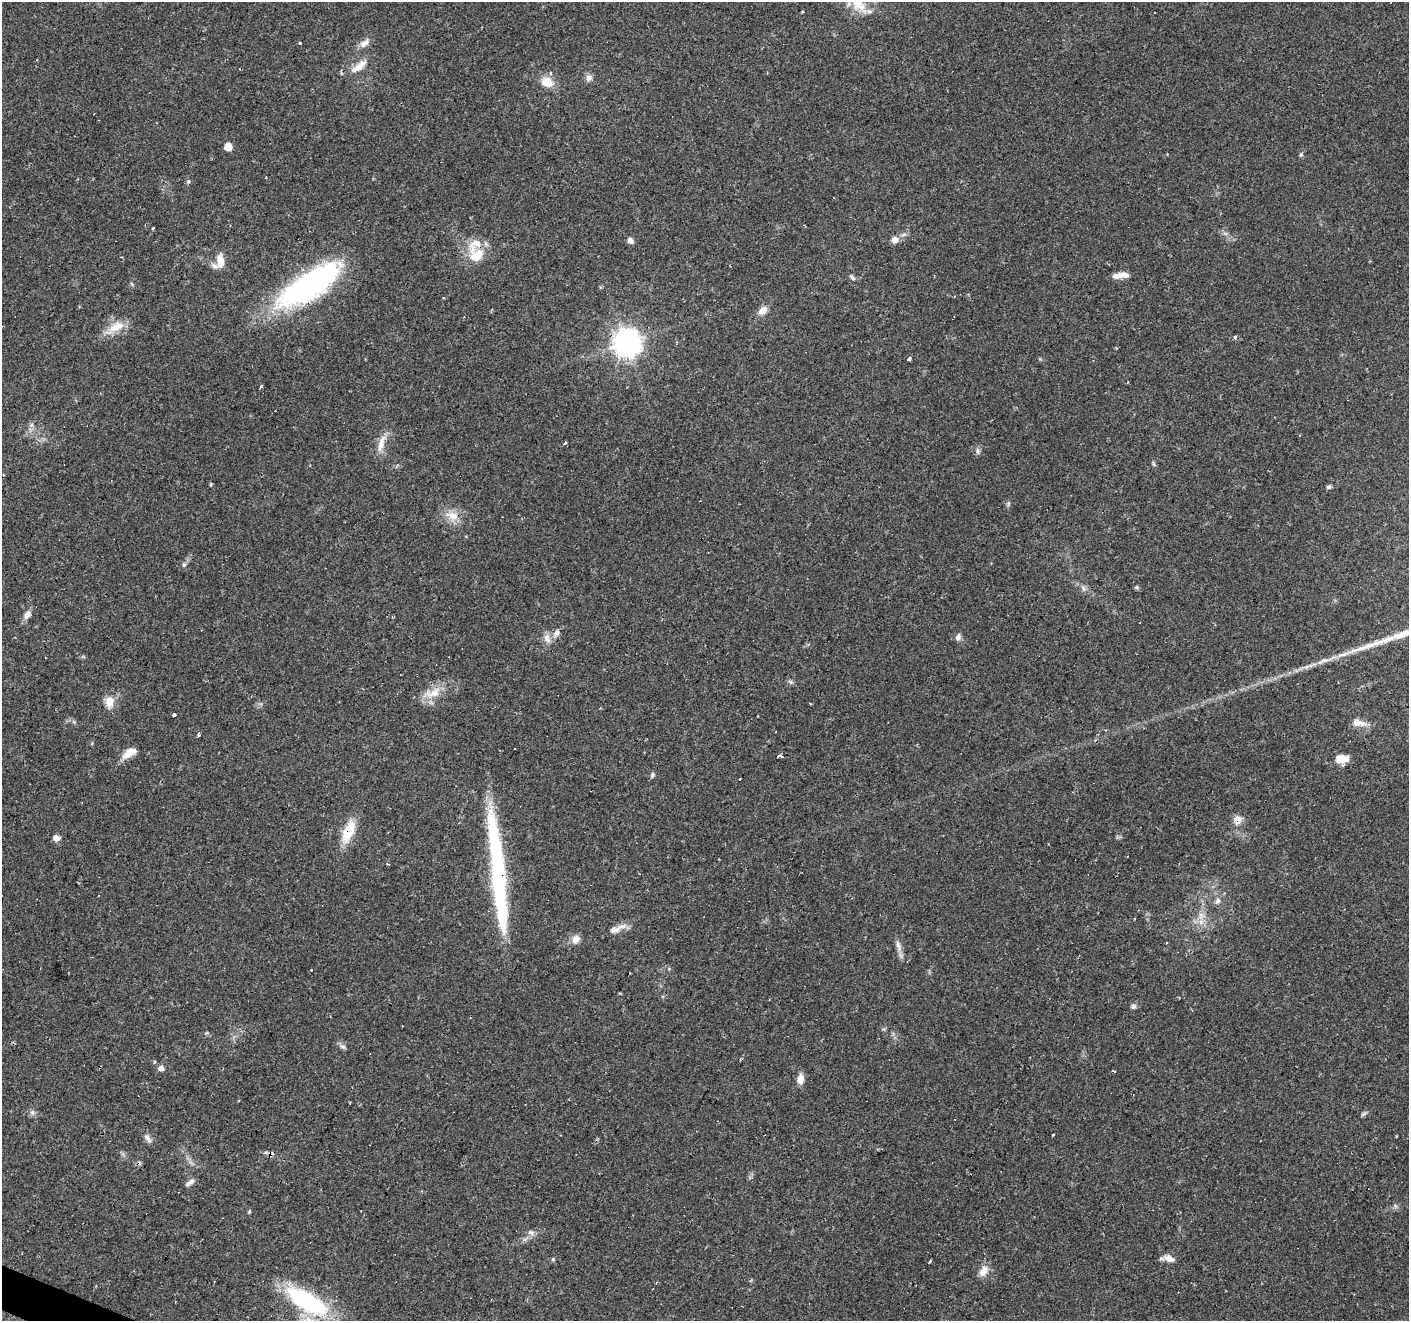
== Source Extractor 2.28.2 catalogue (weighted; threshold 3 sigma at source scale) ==
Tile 7 of 4 x 4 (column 3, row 2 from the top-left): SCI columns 2814-4220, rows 2844-4162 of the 5631 x 5751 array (HDU 1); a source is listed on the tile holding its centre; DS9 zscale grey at full resolution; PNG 1411 x 1323 px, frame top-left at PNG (2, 2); no overlay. Shown black and unused: <1% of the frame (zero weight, under 2 of 3 exposures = <1% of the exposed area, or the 3 px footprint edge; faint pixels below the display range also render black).
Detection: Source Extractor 2.28.2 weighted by HDU 2 'WHT'; one run over the whole footprint, this tile lists its part. Background 0.0879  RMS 0.0051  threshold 0.0228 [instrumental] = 3 sigma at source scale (4.5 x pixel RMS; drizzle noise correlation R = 1.50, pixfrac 1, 0.0396/0.0396 arcsec/px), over >= 5 px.
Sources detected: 97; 3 inside a brighter object's white glare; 11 cosmic-ray / hot-pixel residue — not listed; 2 inside a brighter listed object's ellipse — not listed separately; the other 81 listed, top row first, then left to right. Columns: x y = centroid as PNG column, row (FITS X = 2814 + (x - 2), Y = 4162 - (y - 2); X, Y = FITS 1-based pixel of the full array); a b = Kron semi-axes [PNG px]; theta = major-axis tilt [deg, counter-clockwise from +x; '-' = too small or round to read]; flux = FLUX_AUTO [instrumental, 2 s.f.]
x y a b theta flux
858 3 25 17 -45 12
300 43 3 3 - 0.52
364 43 14 8 37 3.3
359 67 28 9 37 5.8
589 78 9 9 - 2.2
547 82 14 11 -25 7.6
228 147 5 5 - 7.1
1301 154 5 3 - 0.71
188 182 5 5 - 0.81
153 228 3 3 - 0.8
630 240 6 5 - 2.7
895 240 10 9 - 3
476 255 19 18 - 12
221 261 18 9 -86 6.1
1117 276 13 7 10 3.2
852 277 9 4 -44 1.1
132 284 6 4 -70 0.63
310 285 71 24 34 110
600 287 4 4 - 0.69
763 310 10 8 49 4.1
118 326 20 13 26 7.9
1235 337 5 4 - 1.1
626 343 9 9 - 540
909 359 3 3 - 12
261 386 4 3 - 2.4
565 442 3 3 - 1.7
381 443 26 8 75 5.5
977 451 7 4 -89 1.1
1154 464 6 4 -88 0.76
211 484 4 4 - 0.53
1328 487 7 5 13 0.9
700 501 2 2 - 0.36
453 516 13 12 - 5.5
184 565 6 5 - 0.82
1136 587 5 5 - 0.86
1083 588 7 4 -71 1.1
27 615 12 8 61 2.9
557 632 9 7 -9 1.9
958 637 8 7 - 1.8
547 638 13 9 -65 3.3
1344 654 15 5 20 3.1
1325 660 10 4 12 1.8
1306 667 7 4 70 0.82
791 682 6 5 - 0.94
432 693 23 11 5 7.5
109 702 14 10 -88 5.6
174 715 3 3 - 3.3
1358 723 18 9 -10 4.9
198 735 4 3 - 1.9
129 753 18 9 34 5.9
780 755 3 3 - 28
1341 759 14 8 4 7.5
652 775 8 5 67 1
1237 820 10 9 - 4.3
348 832 27 12 67 13
56 838 10 8 -12 2.3
387 864 4 2 - 0.53
498 876 117 16 -85 69
1218 901 8 7 - 1.8
615 930 18 9 17 3.9
576 939 10 9 - 3.4
898 945 17 5 -75 2.8
312 970 3 3 - 0.86
1179 998 3 2 - 0.36
1133 1006 7 6 - 1.5
343 1046 9 4 -1 1.1
154 1062 3 3 - 1.2
161 1068 6 5 - 2.7
1113 1071 3 2 - 0.64
800 1079 12 7 78 3.8
32 1112 6 6 - 1.3
1053 1135 3 2 - 1.6
147 1138 14 6 -55 2.2
190 1182 12 6 31 1.9
249 1212 6 3 71 0.58
531 1232 8 6 -19 1.5
553 1259 5 4 - 0.6
1169 1259 13 7 -22 3.7
929 1262 4 3 - 1.2
983 1271 16 9 60 4.4
308 1302 54 22 -28 50
Overlapping masked pixels (flux is a lower limit): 4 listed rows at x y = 626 343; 1237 820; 348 832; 498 876
Isophote crosses this tile's border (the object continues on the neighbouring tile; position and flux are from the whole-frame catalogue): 1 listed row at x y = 858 3